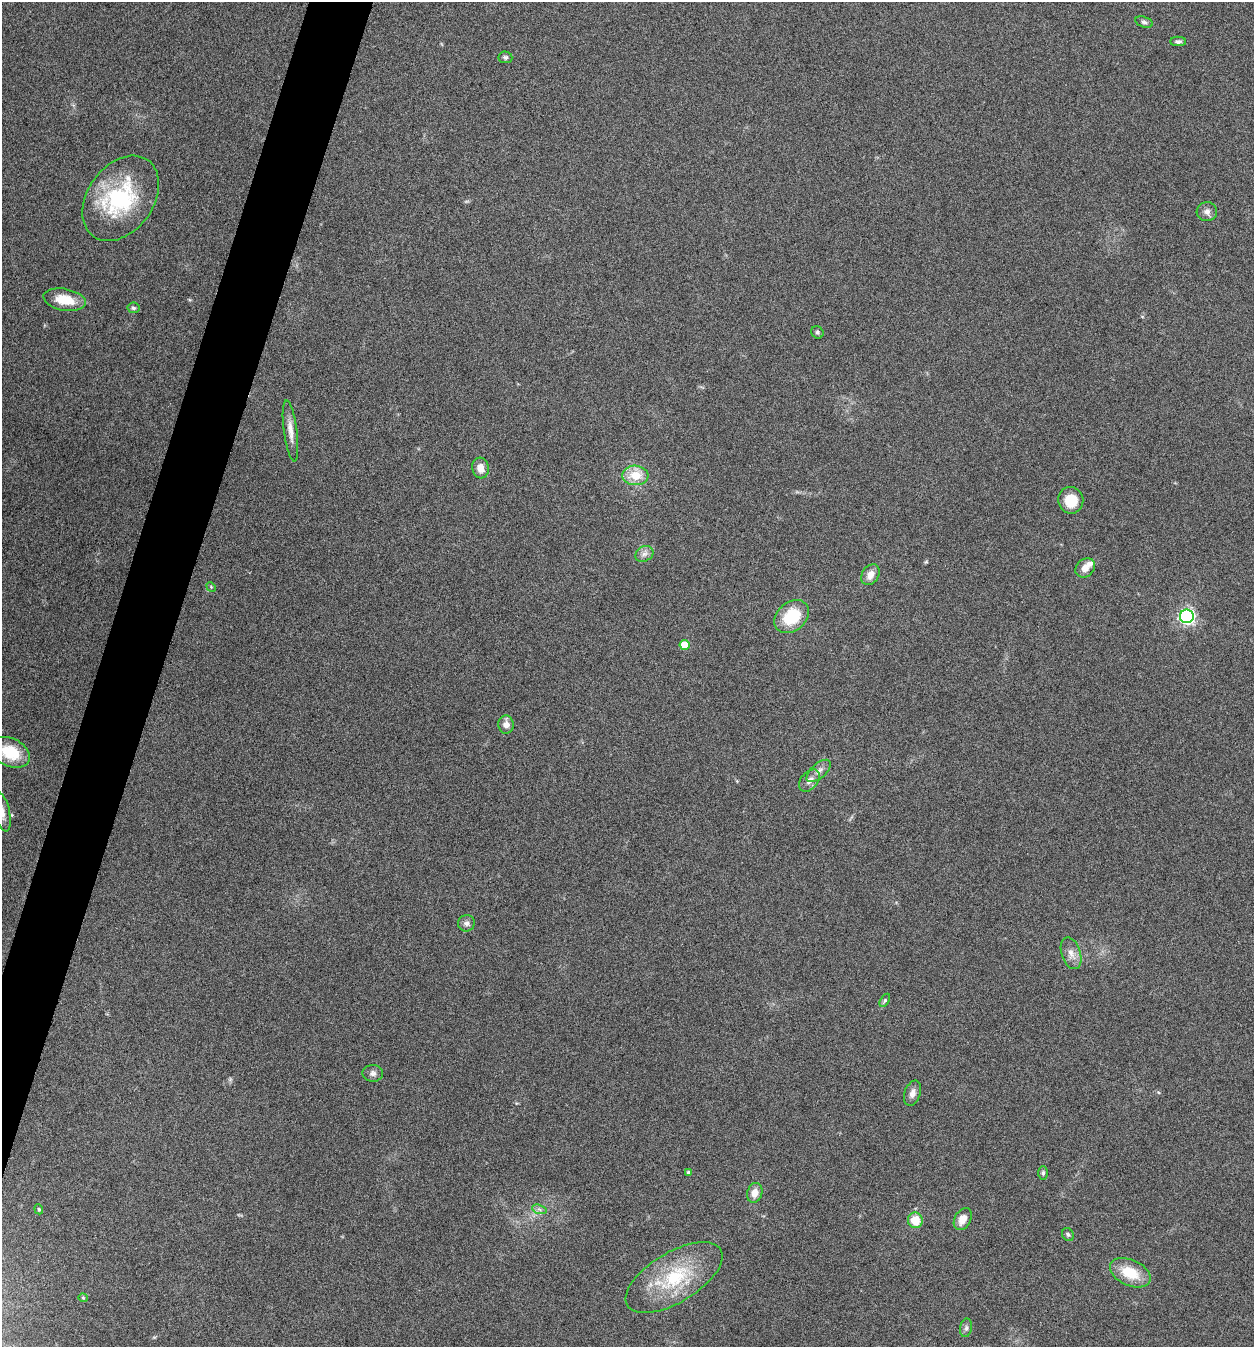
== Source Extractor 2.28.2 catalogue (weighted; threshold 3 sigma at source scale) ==
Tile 7 of 4 x 4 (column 3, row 2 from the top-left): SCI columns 2767-4018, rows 2694-4038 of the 5405 x 5390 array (HDU 1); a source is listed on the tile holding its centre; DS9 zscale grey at full resolution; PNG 1256 x 1349 px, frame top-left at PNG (2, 2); each listed source drawn as its Kron ellipse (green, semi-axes under 4 px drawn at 4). Shown black and unused: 4% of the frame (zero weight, under 5 of 9 exposures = <1% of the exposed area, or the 3 px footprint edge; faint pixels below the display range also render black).
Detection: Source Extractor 2.28.2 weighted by HDU 2 'WHT'; one run over the whole footprint, this tile lists its part. Background 0.261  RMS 0.0066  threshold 0.0271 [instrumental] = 3 sigma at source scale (4.09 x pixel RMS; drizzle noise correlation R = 1.36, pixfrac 0.8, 0.05/0.05 arcsec/px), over >= 5 px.
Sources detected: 42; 1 inside a brighter listed object's ellipse — not listed separately; the other 41 listed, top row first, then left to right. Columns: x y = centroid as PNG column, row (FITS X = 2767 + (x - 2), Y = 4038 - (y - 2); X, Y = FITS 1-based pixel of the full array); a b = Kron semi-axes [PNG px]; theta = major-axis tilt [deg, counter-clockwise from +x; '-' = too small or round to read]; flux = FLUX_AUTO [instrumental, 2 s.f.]
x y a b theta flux
1144 22 9 5 -16 1.5
1178 41 8 4 0 1.6
505 57 7 6 - 1.4
121 198 47 33 54 63
1207 211 10 9 - 3
65 300 21 11 -10 14
133 308 6 5 - 1.2
817 332 6 6 - 1.2
290 431 31 6 -83 6.6
480 468 10 8 -76 5.3
635 475 13 10 -3 13
1071 500 13 12 - 12
644 554 9 7 30 2.7
1085 568 11 8 42 4.8
870 575 11 8 57 5.6
211 587 5 4 - 0.59
1187 616 7 6 - 190
792 617 19 14 40 25
685 645 5 5 - 12
506 725 9 7 -89 4.3
10 752 21 14 -25 22
819 771 15 7 41 3.7
809 781 13 8 49 3.8
2 812 20 7 -77 5.6
466 923 8 8 - 2.4
1071 953 16 9 -72 5
885 1000 7 4 59 1.2
373 1073 10 8 -1 2.5
912 1093 13 8 72 3.7
689 1173 4 4 - 1.7
1043 1173 7 5 89 1.3
755 1193 10 7 73 5.6
39 1209 5 4 - 0.73
539 1209 7 4 -19 1.6
963 1219 12 8 61 6.2
915 1220 8 7 - 12
1068 1235 7 5 -58 1.2
1130 1273 21 13 -24 18
674 1278 54 25 31 44
83 1298 4 4 - 0.6
966 1328 9 6 80 1.8
Isophote crosses this tile's border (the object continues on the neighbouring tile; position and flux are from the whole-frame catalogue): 2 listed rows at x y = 10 752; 2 812